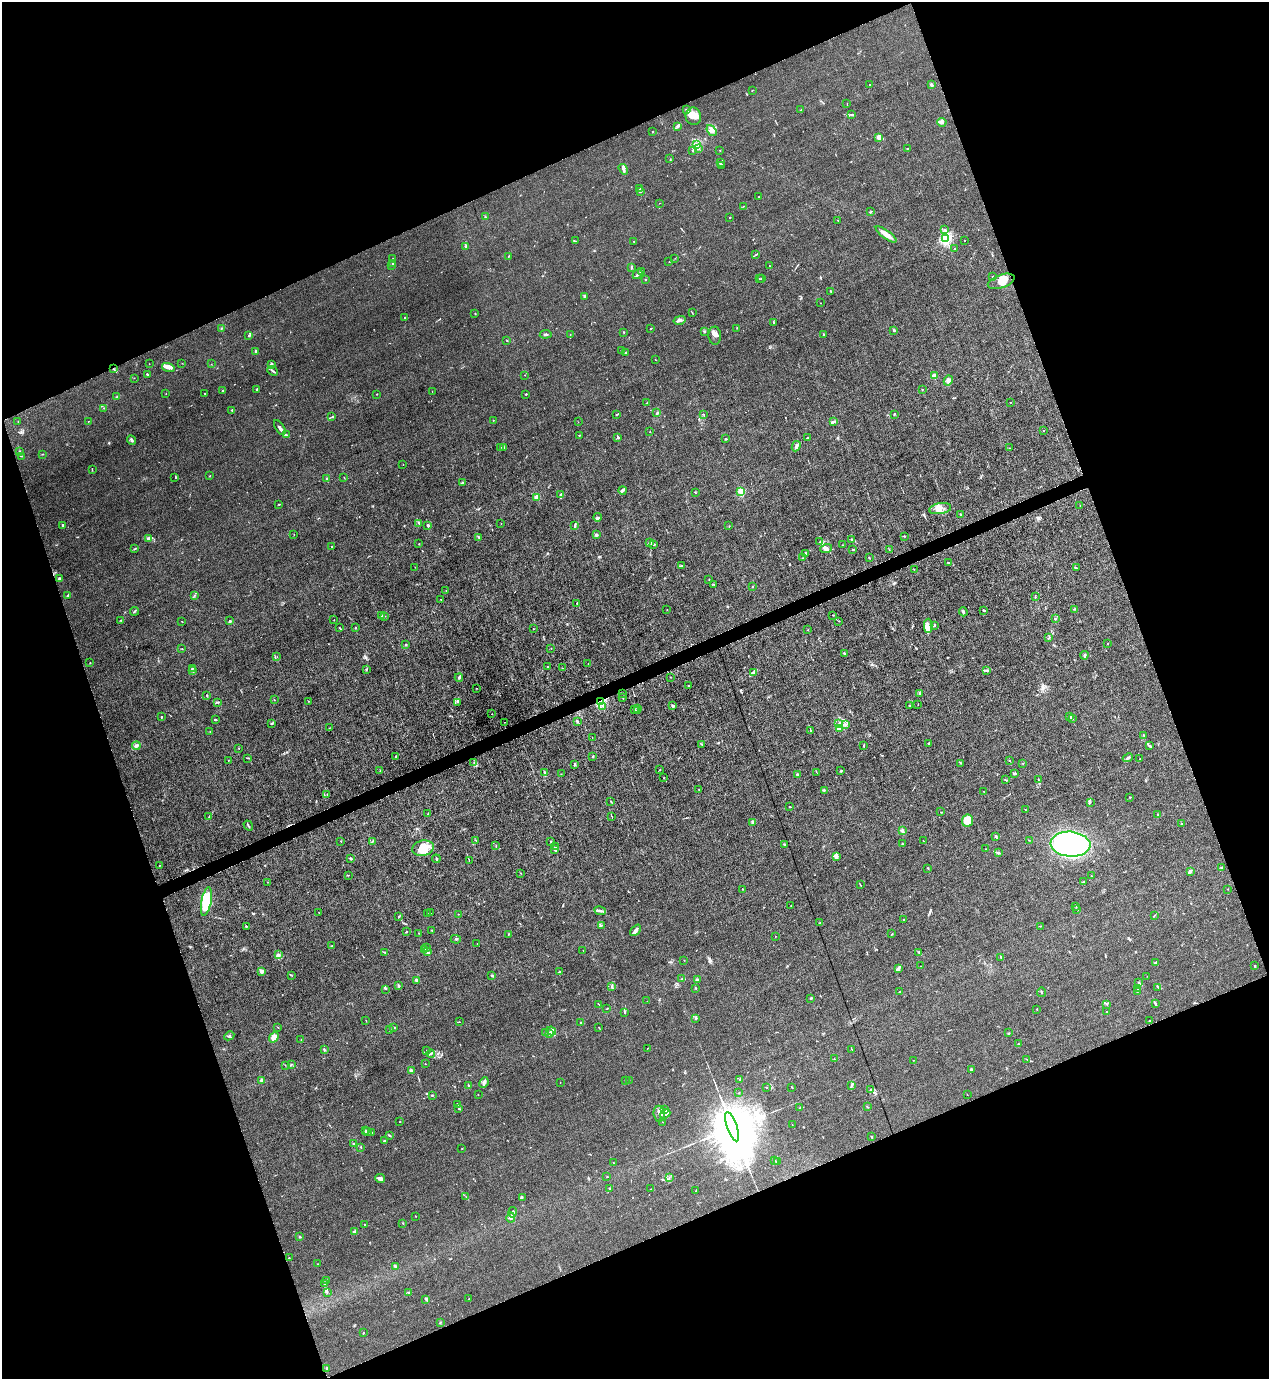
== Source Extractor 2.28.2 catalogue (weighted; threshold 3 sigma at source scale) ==
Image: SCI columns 277-5344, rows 1-5506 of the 5490 x 5506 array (HDU 1 of 3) = the unmasked area's bounding box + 8 px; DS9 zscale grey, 4 x 4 block average (1 PNG px = mean of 4 x 4 image px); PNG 1271 x 1381 px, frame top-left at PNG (2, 2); each listed source drawn as its Kron ellipse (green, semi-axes under 4 px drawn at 4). Shown black and unused: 42% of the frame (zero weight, under 6 of 12 exposures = <1% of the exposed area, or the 3 px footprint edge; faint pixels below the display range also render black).
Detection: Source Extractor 2.28.2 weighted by HDU 2 'WHT'. Background 0.017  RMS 0.0031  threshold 0.0129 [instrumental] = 3 sigma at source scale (4.09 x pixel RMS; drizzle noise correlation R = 1.36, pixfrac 0.8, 0.05/0.05 arcsec/px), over >= 5 px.
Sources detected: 638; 1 too faint to see at this stretch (4 x 4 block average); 1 inside a brighter object's white glare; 2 cosmic-ray / hot-pixel residue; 4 long thin detections or spike segments (spike, bleed or trail) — neither listed nor drawn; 19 coinciding with a brighter row at this scale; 37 inside a brighter listed object's ellipse — not listed separately; of the other 574, all 500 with FLUX_AUTO >= 0.421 (the completeness limit of this list) listed and drawn (74 fainter detections not listed), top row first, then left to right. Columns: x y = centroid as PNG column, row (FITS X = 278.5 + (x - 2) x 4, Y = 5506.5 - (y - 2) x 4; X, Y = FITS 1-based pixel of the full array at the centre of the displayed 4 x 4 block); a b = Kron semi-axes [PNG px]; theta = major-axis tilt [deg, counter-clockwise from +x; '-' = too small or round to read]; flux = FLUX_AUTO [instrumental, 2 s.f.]
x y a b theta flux
870 84 2 2 - 0.58
931 85 3 2 - 4.3
752 90 2 2 - 0.61
847 104 2 2 - 0.53
686 110 3 3 - 2.3
801 110 2 2 - 0.75
851 114 3 2 - 0.94
693 116 9 7 -80 14
942 122 5 4 - 4
677 126 3 2 - 1.8
652 131 2 2 - 1.5
711 131 6 4 -53 6
879 137 3 2 - 11
696 145 4 2 - 3.4
908 148 4 2 - 0.92
698 149 2 2 - 1.1
720 150 2 2 - 0.68
692 151 2 2 - 0.71
670 159 2 2 - 0.62
721 162 2 2 - 1.3
721 165 3 2 - 2.7
623 169 6 3 -56 3.5
640 189 2 2 - 0.91
641 191 2 2 - 1.3
758 197 2 2 - 1.1
659 203 2 2 - 0.52
743 206 2 2 - 0.46
871 212 4 2 - 1.3
485 217 2 2 - 1.2
730 217 2 2 - 1.4
838 220 2 2 - 0.52
945 230 3 2 - 1.8
886 234 12 3 -35 19
946 239 2 2 - 310
964 240 2 2 - 0.66
575 241 2 2 - 0.77
634 241 2 2 - 0.82
466 247 2 2 - 1.1
955 249 2 2 - 0.77
756 254 3 2 - 1.3
508 256 2 2 - 0.57
393 258 2 2 - 0.52
675 258 2 2 - 0.44
669 262 2 2 - 0.65
393 264 2 2 - 9.7
391 265 2 2 - 0.67
769 266 2 2 - 0.86
631 268 3 2 - 1.5
642 271 2 2 - 1.2
638 274 5 2 - 2.9
992 277 3 2 - 0.99
645 279 2 2 - 1
759 279 2 2 - 0.54
761 279 2 2 - 1.2
1001 281 14 6 20 13
831 291 2 2 - 1.5
584 297 3 2 - 1.7
821 303 2 2 - 0.66
475 313 2 2 - 0.59
692 313 2 2 - 0.72
404 318 2 2 - 0.99
679 320 6 3 13 4.6
773 322 3 2 - 1.3
221 328 3 2 - 0.81
737 328 2 2 - 0.53
651 329 3 2 - 0.78
704 331 3 2 - 1.6
894 331 2 2 - 1.7
624 332 2 2 - 0.91
546 334 6 2 6 3
570 334 2 2 - 0.59
824 334 3 2 - 1.4
248 335 2 2 - 0.46
715 336 9 6 -88 7.4
507 341 2 2 - 1
621 350 2 2 - 0.69
256 351 3 3 - 2.3
625 352 2 2 - 1.5
655 359 2 2 - 0.53
182 363 2 2 - 0.44
149 364 2 2 - 0.57
211 364 2 2 - 0.43
272 364 4 2 - 1.7
168 367 6 4 -16 5.8
113 369 2 2 - 1.4
272 371 6 2 -41 2.1
147 374 3 2 - 2
524 375 2 2 - 0.51
934 376 2 2 - 41
134 378 2 2 - 0.6
948 381 5 4 - 5.5
257 389 3 2 - 2.8
922 390 2 2 - 0.78
222 391 3 2 - 0.97
432 391 2 2 - 0.45
204 393 2 2 - 0.79
166 394 2 2 - 0.42
377 394 2 2 - 1.1
526 394 2 2 - 4.2
117 397 3 2 - 2.4
1010 402 2 2 - 0.43
646 403 2 2 - 0.93
104 408 2 2 - 0.9
231 410 2 2 - 0.58
657 413 3 2 - 1.7
617 414 3 2 - 0.92
704 414 2 2 - 0.46
894 414 2 2 - 1.4
332 417 3 2 - 1.2
493 420 2 2 - 0.51
18 421 2 2 - 0.5
88 421 2 2 - 0.55
578 422 2 2 - 0.47
833 422 4 2 - 2.5
280 428 8 3 -58 5.8
1044 431 2 2 - 0.66
650 432 2 2 - 0.47
286 435 3 2 - 0.85
579 435 2 2 - 1
618 437 2 2 - 2.7
807 438 2 2 - 1.1
726 439 2 2 - 7
131 440 5 2 - 2.9
796 446 5 2 - 5.2
501 447 2 2 - 0.47
504 447 2 2 - 2.1
1009 448 2 2 - 0.55
20 452 3 2 - 1.1
42 454 3 2 - 0.9
21 456 3 2 - 0.74
403 464 2 2 - 0.49
92 470 3 2 - 0.84
210 476 2 2 - 0.74
175 478 2 2 - 0.49
327 478 2 2 - 6.6
344 478 2 2 - 0.73
463 482 4 2 - 1.8
622 490 4 3 - 3.1
741 491 2 2 - 87
695 492 2 2 - 1.1
561 494 3 2 - 2
537 497 2 2 - 49
279 504 2 2 - 1.1
1080 506 2 2 - 0.47
940 509 11 5 9 12
961 515 2 2 - 0.66
598 517 4 2 - 2
419 523 3 2 - 1.3
501 523 2 2 - 0.43
63 525 2 2 - 2.8
428 525 3 2 - 3.1
574 526 2 2 - 1.2
729 526 2 2 - 0.78
294 534 2 2 - 0.47
596 535 2 2 - 9.7
904 536 3 2 - 1.5
479 537 4 2 - 1.8
148 539 4 3 - 4
851 539 2 2 - 1.4
650 542 3 2 - 1.9
820 542 3 2 - 1.2
419 544 2 2 - 0.88
653 544 4 2 - 2.2
843 545 2 2 - 0.52
331 546 2 2 - 0.82
826 548 6 3 18 4.3
135 549 3 2 - 1.5
853 549 2 2 - 1.7
889 549 2 2 - 0.84
806 554 4 3 - 3
802 558 2 2 - 0.98
869 558 3 2 - 0.85
948 563 2 2 - 2.1
682 566 3 2 - 1.3
415 567 2 2 - 0.45
1076 568 3 2 - 1.9
914 570 2 2 - 0.74
59 579 4 2 - 2.1
709 580 2 2 - 0.89
714 584 2 2 - 0.85
752 586 2 2 - 0.93
446 591 3 2 - 0.87
68 595 3 2 - 1.8
194 595 2 2 - 0.55
1035 596 3 2 - 1.2
441 599 3 2 - 0.6
577 603 2 2 - 0.87
667 609 2 2 - 0.48
1075 609 2 2 - 1.6
984 610 2 2 - 2.9
134 611 4 2 - 1.6
963 612 4 2 - 3.6
381 615 3 2 - 1.4
833 615 2 2 - 0.6
384 616 2 2 - 0.77
1055 619 2 2 - 1.4
121 620 3 2 - 0.97
334 620 2 2 - 0.54
229 621 2 2 - 1.6
839 621 2 2 - 0.73
182 622 2 2 - 0.58
934 625 3 2 - 1.8
928 626 7 4 89 6.7
339 627 2 2 - 0.85
356 628 2 2 - 0.94
533 629 2 2 - 0.77
808 630 2 2 - 0.48
1049 638 3 2 - 1.5
1108 643 2 2 - 0.87
406 645 3 2 - 1.4
551 648 2 2 - 0.54
182 649 2 2 - 0.53
844 653 2 2 - 4.5
1084 655 4 2 - 2.1
277 657 2 2 - 0.46
90 663 2 2 - 0.76
588 664 2 2 - 0.53
547 666 2 2 - 1.3
192 668 2 2 - 1.4
562 668 2 2 - 0.67
367 669 2 2 - 0.94
986 670 2 2 - 0.86
193 671 3 2 - 2.9
754 672 3 2 - 2.6
459 677 4 3 - 2.5
670 677 2 2 - 0.6
688 686 2 2 - 0.82
476 688 2 2 - 0.54
623 693 2 2 - 0.78
920 693 3 2 - 1.8
207 695 2 2 - 0.8
623 698 2 2 - 0.73
274 700 2 2 - 0.49
308 701 2 2 - 1.1
601 701 3 3 - 58
217 702 2 2 - 0.74
457 702 2 2 - 0.7
918 704 2 2 - 0.62
673 706 4 3 - 2.1
909 706 2 2 - 1.9
603 707 4 2 - 1.4
637 708 2 2 - 0.57
634 710 3 2 - 1.3
637 710 2 2 - 0.97
492 714 2 2 - 0.62
161 717 2 2 - 1.5
1070 717 3 2 - 1.8
1072 719 2 2 - 1.2
215 720 3 2 - 1.6
504 722 2 2 - 0.48
578 722 2 2 - 0.79
271 723 2 2 - 1.6
839 723 3 2 - 1.9
845 725 3 2 - 1.7
329 728 2 2 - 0.52
839 728 3 2 - 2.4
210 731 2 2 - 0.7
811 731 3 2 - 2.4
1144 735 2 2 - 0.67
592 737 2 2 - 0.47
702 744 3 2 - 1.3
928 744 3 2 - 1.8
136 746 4 3 - 3.9
864 746 2 2 - 1.1
1149 746 4 2 - 2.4
239 748 2 2 - 0.81
396 757 2 2 - 1.7
593 757 3 2 - 1.2
248 758 2 2 - 0.86
1128 758 5 2 - 2.7
1140 759 2 2 - 0.59
228 760 2 2 - 0.63
1009 761 3 2 - 1
474 762 2 2 - 0.91
960 763 2 2 - 1.2
1023 763 2 2 - 0.95
574 764 4 2 - 1.7
660 770 2 2 - 0.72
380 771 2 2 - 0.55
841 771 2 2 - 1.6
544 772 3 2 - 1.1
817 773 2 2 - 1.5
561 774 2 2 - 0.48
798 774 4 2 - 1.5
1015 774 3 2 - 2.9
664 778 2 2 - 0.79
1005 780 2 2 - 0.83
1038 780 2 2 - 0.61
699 790 2 2 - 0.63
824 790 2 2 - 0.99
983 791 2 2 - 0.47
327 794 2 2 - 0.6
1130 797 2 2 - 1.3
611 801 2 2 - 1.4
1090 802 3 2 - 1.8
790 807 2 2 - 0.86
1025 809 2 2 - 0.69
941 812 2 2 - 0.67
428 813 2 2 - 0.78
1157 814 3 2 - 0.95
209 817 2 2 - 0.54
612 817 2 2 - 4.6
967 821 6 5 - 43
753 823 2 2 - 24
1181 824 2 2 - 1
248 825 5 2 - 1.8
902 831 2 2 - 6.4
996 836 4 2 - 3.4
475 840 3 2 - 0.77
1029 840 2 2 - 0.51
341 841 2 2 - 0.72
372 841 3 2 - 1.3
551 841 2 2 - 0.98
923 841 2 2 - 0.66
785 844 2 2 - 1.1
902 844 2 2 - 1.2
1071 844 20 12 -5 290
496 846 3 2 - 0.86
555 847 3 2 - 0.98
423 848 11 7 12 30
986 849 2 2 - 0.71
555 850 4 2 - 3.4
998 853 3 2 - 2.3
837 856 2 2 - 2.1
351 859 3 2 - 2.5
436 859 4 2 - 2.1
469 861 2 2 - 2.3
159 866 2 2 - 0.68
1222 867 2 2 - 1.3
928 868 3 2 - 1.2
1190 871 3 2 - 1.5
520 873 2 2 - 0.63
349 875 2 2 - 0.48
1091 876 2 2 - 0.46
268 882 2 2 - 0.68
1084 882 2 2 - 1
860 885 2 2 - 0.66
742 889 2 2 - 0.98
1228 889 2 2 - 0.56
206 901 14 5 79 82
791 906 2 2 - 0.64
1076 907 2 2 - 0.51
1077 910 2 2 - 0.8
600 911 6 2 -11 4.5
319 913 3 2 - 0.59
430 913 2 2 - 0.47
427 914 2 2 - 0.75
458 914 2 2 - 0.49
1155 915 3 2 - 0.9
399 916 2 2 - 0.96
904 919 2 2 - 1.2
819 923 2 2 - 0.65
602 925 2 2 - 0.98
246 926 2 2 - 6
1040 926 3 2 - 0.46
636 930 6 2 48 7.6
432 931 4 2 - 1
406 932 3 2 - 1
419 933 2 2 - 0.57
508 934 2 2 - 0.59
892 934 2 2 - 0.53
775 936 2 2 - 0.49
456 939 5 2 - 1.5
477 943 2 2 - 0.44
332 946 3 2 - 1.2
427 947 2 2 - 0.6
424 949 2 2 - 0.91
583 951 2 2 - 0.76
384 952 4 2 - 1.3
428 952 3 2 - 3.4
919 952 2 2 - 1.3
279 955 2 2 - 1.8
1001 957 3 2 - 1.5
684 960 2 2 - 0.51
1156 962 3 2 - 2.2
921 966 2 2 - 0.44
1255 966 2 2 - 1.7
898 968 4 3 - 2.9
261 971 2 2 - 9.3
560 972 3 2 - 2.5
291 975 2 2 - 0.55
492 976 3 2 - 2
1147 976 2 2 - 0.44
682 979 3 2 - 1.3
416 980 2 2 - 8.5
697 980 3 2 - 1.4
1139 982 2 2 - 1
399 985 3 2 - 2.7
612 986 3 2 - 1.7
1158 987 2 2 - 0.94
696 988 2 2 - 1.3
386 989 2 2 - 0.82
1138 989 2 2 - 0.42
1137 991 2 2 - 0.59
899 992 2 2 - 0.56
1041 992 5 2 - 1.1
811 998 3 2 - 1.3
647 1001 2 2 - 0.55
1155 1003 4 2 - 1.8
598 1004 3 2 - 1.2
1107 1005 2 2 - 0.65
607 1008 2 2 - 0.99
1037 1009 2 2 - 0.71
1107 1011 2 2 - 0.91
624 1012 2 2 - 1.2
696 1019 2 2 - 2.9
366 1021 3 2 - 0.66
1150 1021 2 2 - 0.74
459 1022 2 2 - 0.64
581 1022 2 2 - 0.84
394 1027 3 2 - 1
278 1028 2 2 - 0.43
599 1028 3 2 - 0.87
390 1029 3 2 - 0.91
551 1031 5 2 - 3.6
545 1032 2 2 - 0.46
1009 1033 2 2 - 0.68
550 1034 2 2 - 1.1
229 1036 5 2 - 1.9
274 1037 5 4 - 19
301 1039 2 2 - 0.45
1019 1044 2 2 - 0.96
648 1048 3 2 - 0.62
852 1049 2 2 - 0.76
324 1050 3 2 - 2
427 1051 3 2 - 1.3
431 1054 4 2 - 2.4
834 1059 2 2 - 1.1
1027 1059 2 2 - 0.6
913 1060 2 2 - 0.53
425 1064 2 2 - 0.93
285 1065 2 2 - 0.49
291 1065 2 2 - 1.4
971 1069 3 2 - 2.5
411 1071 2 2 - 30
261 1080 3 3 - 2.8
625 1080 2 2 - 0.48
629 1080 2 2 - 0.42
740 1080 2 2 - 0.64
484 1082 6 3 64 4.7
560 1083 2 2 - 0.54
468 1085 2 2 - 2.2
852 1085 4 2 - 2.5
766 1087 2 2 - 0.92
792 1087 2 2 - 1
870 1089 2 2 - 0.9
738 1093 2 2 - 0.46
478 1094 2 2 - 0.51
432 1095 3 2 - 1.1
967 1095 2 2 - 0.6
457 1104 3 2 - 2.1
868 1107 2 2 - 0.56
459 1108 2 2 - 2
800 1108 2 2 - 0.76
665 1110 2 2 - 1.5
659 1114 8 6 -84 6.7
665 1114 5 3 - 4.2
400 1121 2 2 - 0.49
662 1122 2 2 - 0.45
792 1124 2 2 - 0.44
732 1127 15 5 -71 31000
366 1131 2 2 - 0.63
367 1132 2 2 - 1.3
371 1132 3 2 - 1.4
389 1135 4 2 - 1.5
871 1137 2 2 - 0.92
384 1141 2 2 - 2.4
353 1144 2 2 - 0.87
361 1147 2 2 - 0.52
462 1149 2 2 - 0.44
775 1160 2 2 - 0.92
777 1162 3 3 - 2.2
614 1163 2 2 - 0.62
607 1177 2 2 - 0.68
669 1177 2 2 - 0.43
380 1179 5 3 - 5.1
609 1188 2 2 - 2.2
651 1189 2 2 - 0.44
696 1191 2 2 - 1
466 1197 4 2 - 1.3
522 1197 2 2 - 1.2
513 1212 5 3 - 3.3
415 1216 2 2 - 2.3
511 1218 5 3 - 6.7
403 1223 2 2 - 1.9
364 1224 2 2 - 0.73
354 1232 3 2 - 2
300 1237 2 2 - 2.7
289 1258 2 2 - 0.74
317 1264 2 2 - 1
395 1266 4 2 - 3.4
327 1280 2 2 - 1
324 1283 2 2 - 1.5
327 1292 3 2 - 1.1
408 1292 3 2 - 2
469 1299 2 2 - 1.4
426 1300 2 2 - 0.81
440 1322 3 2 - 0.95
363 1333 2 2 - 1.3
327 1368 3 2 - 0.81
Overlapping masked pixels (flux is a lower limit): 2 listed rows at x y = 113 369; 601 701
Diffuse or blended objects may show on this block-average render without a row.